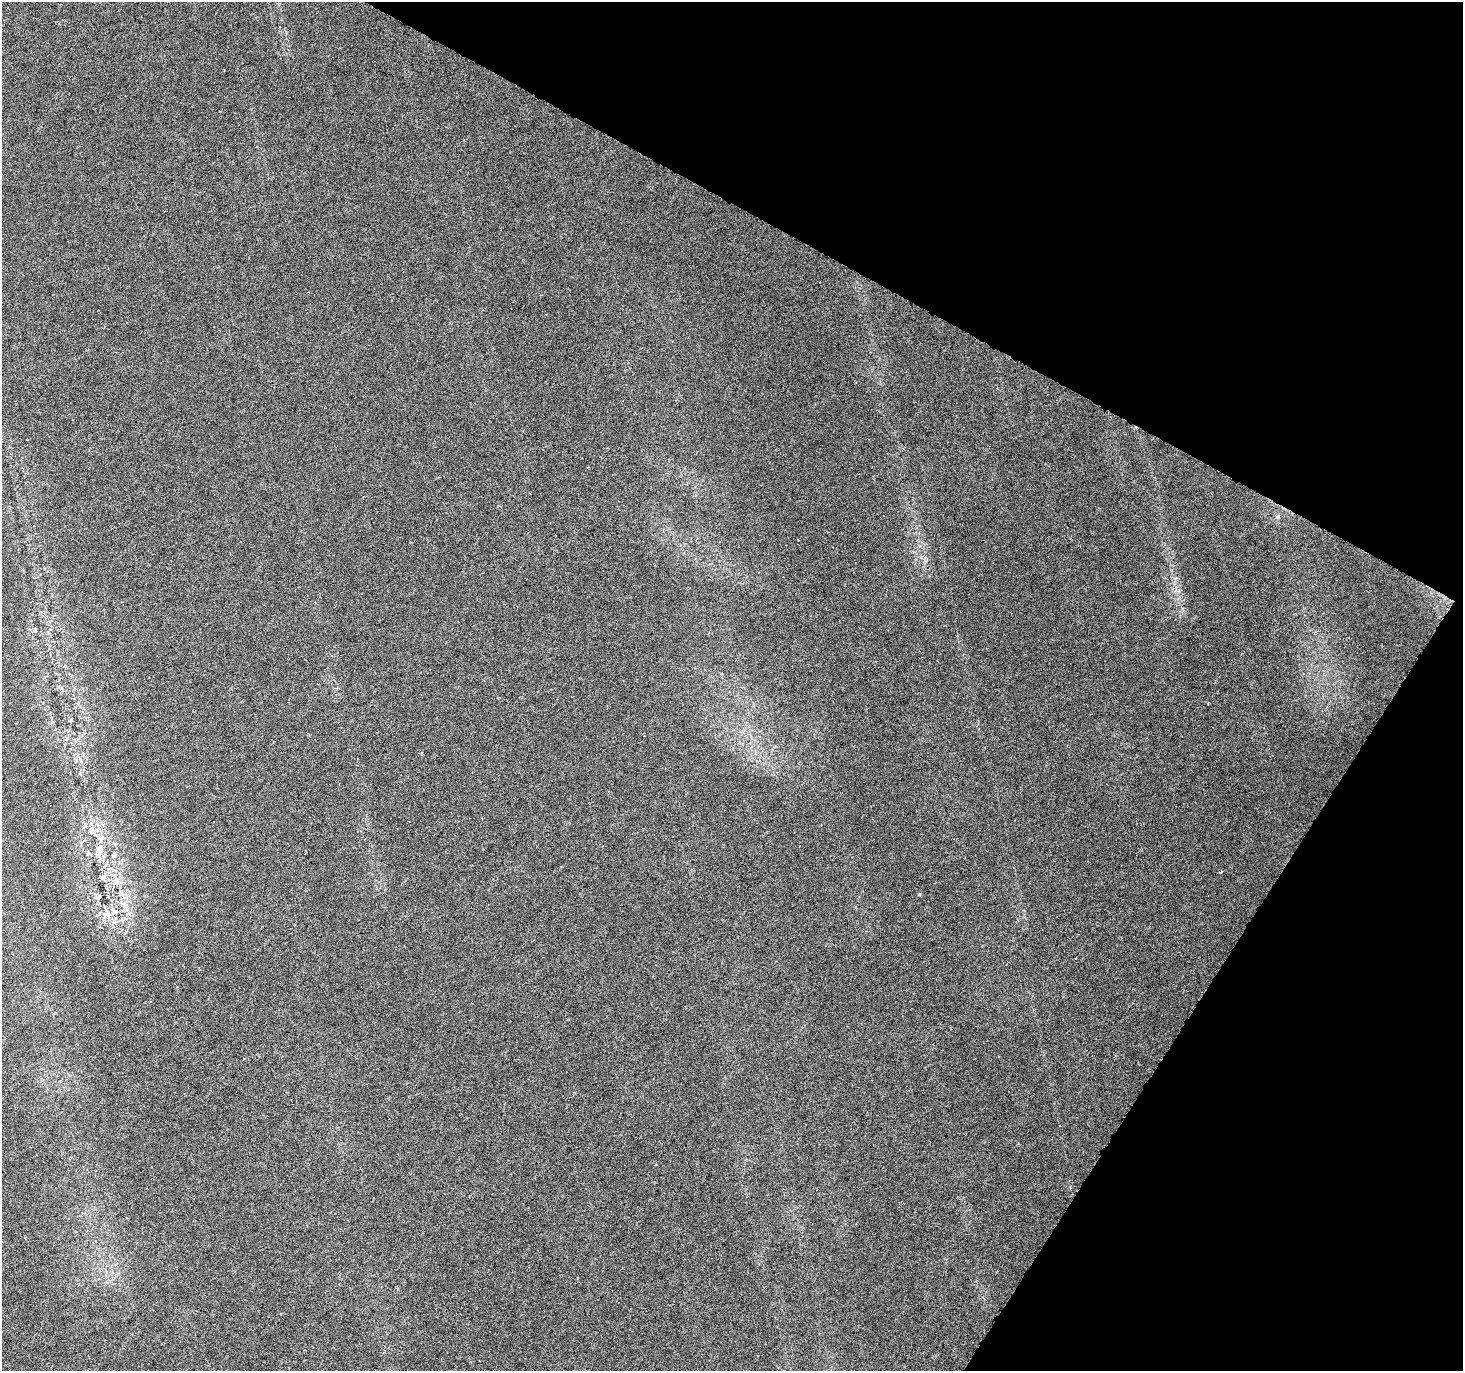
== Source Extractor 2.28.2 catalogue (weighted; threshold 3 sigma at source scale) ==
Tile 8 of 4 x 4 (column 4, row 2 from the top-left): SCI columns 4384-5844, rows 2932-4300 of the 5851 x 5929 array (HDU 1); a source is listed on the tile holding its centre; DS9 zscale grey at full resolution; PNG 1465 x 1373 px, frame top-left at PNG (2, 2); no overlay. Shown black and unused: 26% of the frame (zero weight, under 3 of 6 exposures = <1% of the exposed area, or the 3 px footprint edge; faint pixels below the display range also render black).
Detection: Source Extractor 2.28.2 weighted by HDU 2 'WHT'; one run over the whole footprint, this tile lists its part. Background 0.0249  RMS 0.0023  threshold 0.00936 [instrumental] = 3 sigma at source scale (4.09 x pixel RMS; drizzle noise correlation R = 1.36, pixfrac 0.8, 0.0396/0.0396 arcsec/px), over >= 5 px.
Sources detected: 9; all 9 listed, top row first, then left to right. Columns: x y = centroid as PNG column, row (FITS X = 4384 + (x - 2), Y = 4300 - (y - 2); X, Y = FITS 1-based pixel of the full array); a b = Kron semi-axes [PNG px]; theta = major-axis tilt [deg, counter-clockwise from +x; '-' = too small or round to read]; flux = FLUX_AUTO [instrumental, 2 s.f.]
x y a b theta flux
1278 516 6 4 33 0.53
91 831 12 6 87 0.99
99 849 13 7 63 1.5
114 854 8 5 63 0.45
102 878 8 6 1 0.58
115 882 10 7 45 1.2
920 894 5 3 - 0.2
99 896 8 4 73 0.5
115 911 9 7 -36 0.91